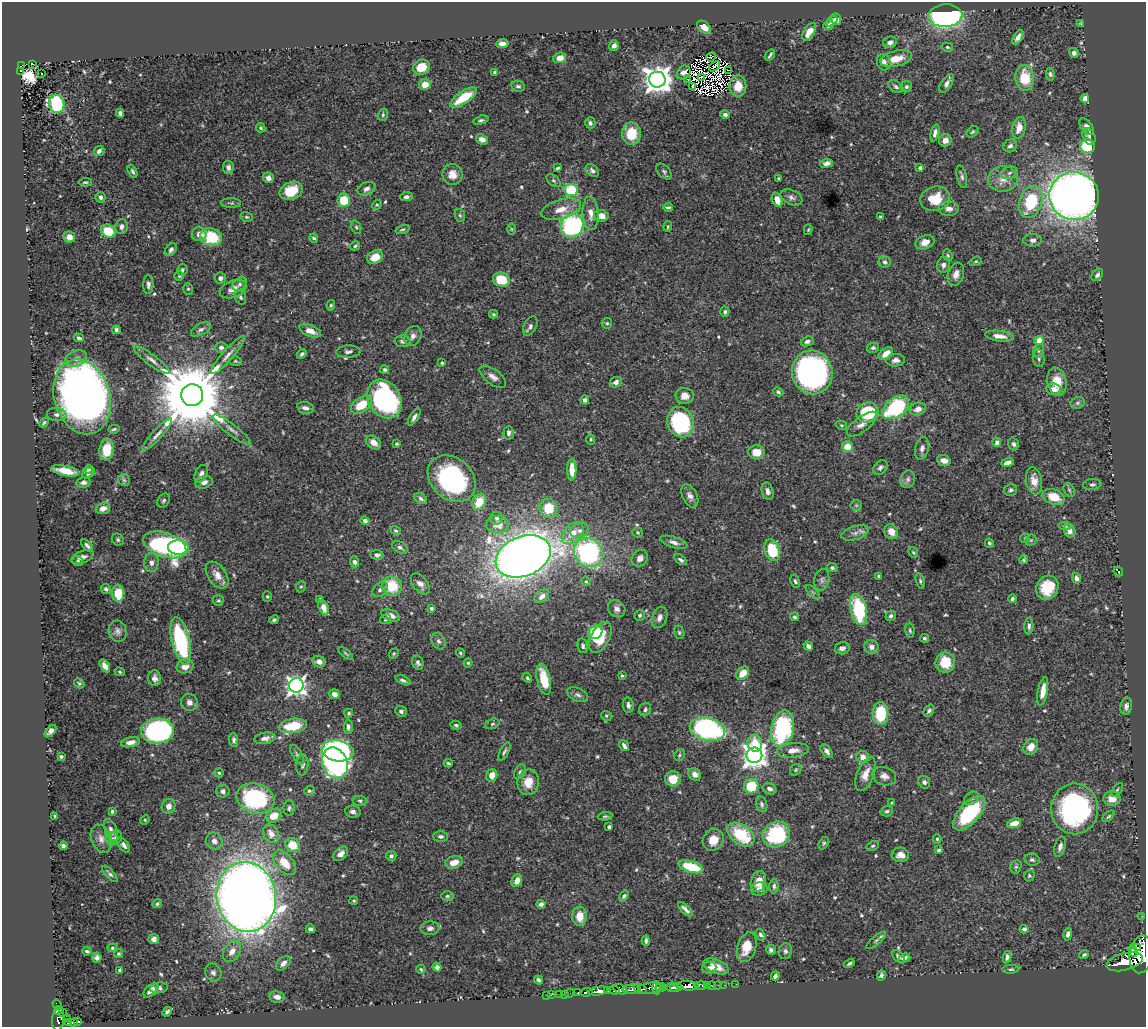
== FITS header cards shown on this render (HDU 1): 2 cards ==
NAXIS1  =                 1144
NAXIS2  =                 1025

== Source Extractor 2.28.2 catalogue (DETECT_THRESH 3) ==
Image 1144 x 1025 px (HDU 1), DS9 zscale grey, 1 PNG px = 1 image px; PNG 1148 x 1029 px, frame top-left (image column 1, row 1025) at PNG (2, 2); each listed source drawn as its Kron ellipse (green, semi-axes under 4 px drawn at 4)
Background 0.92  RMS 0.018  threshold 0.0533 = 3 sigma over >= 5 px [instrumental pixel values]
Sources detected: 608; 10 with non-positive FLUX_AUTO (blend fragments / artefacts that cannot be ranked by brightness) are neither listed nor drawn; of the other 598, the 500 brightest by FLUX_AUTO listed and drawn (98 fainter detections omitted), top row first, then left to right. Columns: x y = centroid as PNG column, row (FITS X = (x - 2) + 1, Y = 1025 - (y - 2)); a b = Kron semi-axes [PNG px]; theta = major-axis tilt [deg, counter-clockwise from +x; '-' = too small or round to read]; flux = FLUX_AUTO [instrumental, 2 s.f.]
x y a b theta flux
945 16 17 11 3 310
836 19 6 5 - 7.1
832 21 6 4 41 3.6
1081 23 4 3 - 1.7
829 25 5 4 - 2.9
704 27 8 5 -40 14
809 32 10 5 58 13
1018 37 8 4 60 6.3
890 42 7 5 24 5.4
502 44 6 4 6 5.7
614 46 5 4 - 4.8
947 47 6 4 -16 1.9
1074 53 5 4 - 3.7
770 55 6 3 56 2.3
711 57 5 2 - 1.7
560 58 6 5 - 10
896 59 16 7 13 19
884 62 8 6 -74 5.7
33 64 3 2 - 1.6
21 66 3 2 - 30
714 66 6 2 39 1.7
421 67 8 7 - 26
728 70 3 2 - 2.9
20 71 3 2 - 21
495 72 3 3 - 1.8
684 73 7 6 - 3.5
41 74 3 3 - 3.2
1050 74 6 4 -82 2.5
702 77 3 2 - 2.5
1025 78 13 9 -84 37
687 79 3 2 - 1.6
657 80 8 8 - 1600
425 84 6 5 - 12
947 84 11 5 56 5.6
518 86 7 5 -7 2.7
738 86 10 8 90 19
693 87 3 2 - 1.9
896 87 8 5 -35 3
906 87 6 5 - 2.6
464 97 16 6 34 39
1085 98 4 4 - 19
57 104 9 7 -69 160
120 113 4 4 - 4
725 114 4 4 - 3.7
383 115 6 5 - 2.1
481 120 8 4 16 2.3
590 123 5 5 - 3.6
1087 127 9 5 -53 5.9
261 128 5 4 - 1.8
1019 128 11 7 76 14
972 132 7 4 44 2.1
935 133 8 4 76 5.4
632 134 11 9 -89 35
1089 136 8 6 -68 4.1
482 139 6 5 - 6.5
945 140 6 6 - 6.6
1010 146 7 6 - 4.3
1088 146 7 7 - 49
99 151 6 4 45 4.4
826 163 6 4 7 6.3
228 167 7 5 -83 4.7
558 168 4 3 - 2
920 168 4 3 - 3.7
592 170 7 5 -44 3.6
133 171 7 3 -61 2.5
664 172 9 6 -47 2.9
1009 173 8 6 19 3.5
452 174 10 10 - 11
962 177 12 5 -77 3.5
268 178 5 5 - 5.4
779 178 3 3 - 1.6
1003 179 15 12 6 14
553 181 8 5 -37 2.3
85 182 7 4 5 2
366 189 9 6 24 4.8
571 190 7 6 - 60
291 191 12 8 23 34
1074 196 25 24 - 1200
101 197 5 5 - 3.9
406 197 6 4 5 3.7
791 197 11 7 -24 4.9
935 199 15 12 15 29
344 200 7 6 - 34
777 200 7 5 -68 12
1031 202 16 11 72 72
231 203 10 4 0 2.4
377 205 5 4 - 1.6
668 207 5 3 - 2.3
561 209 20 9 16 18
949 209 10 7 0 7.1
591 213 17 8 -86 12
460 215 6 5 - 2
601 216 7 6 - 11
247 217 6 4 -15 1.9
881 217 4 3 - 1.9
572 226 12 11 - 180
122 227 8 6 80 4.3
356 227 7 4 -71 2
668 227 5 4 - 1.5
402 229 7 4 16 1.9
511 229 6 4 -89 1.6
808 230 5 4 - 1.7
108 231 8 6 -26 32
199 234 7 7 - 7.7
69 237 6 5 - 8.4
211 237 11 8 -13 58
314 238 4 3 - 2.1
1033 240 9 6 0 4.6
925 242 10 6 21 9.5
355 246 5 4 - 1.8
171 250 7 5 55 3.8
948 255 6 4 -67 1.8
375 257 8 6 26 18
976 261 6 4 17 1.8
885 262 6 6 - 3.3
943 265 8 6 78 4.5
182 270 6 5 - 2.4
956 274 12 8 71 8.2
1097 275 7 5 48 3.5
179 276 5 5 - 1.7
220 278 6 5 - 3.9
501 280 8 7 - 34
148 284 9 5 89 4
240 284 8 5 39 3.1
188 289 6 5 - 1.7
233 289 14 8 21 10
241 297 7 5 -69 2.5
331 305 5 4 - 1.8
725 312 5 4 - 2.5
493 314 4 3 - 1.6
607 323 5 5 - 2
530 326 10 6 63 4.3
201 329 11 5 29 3.9
116 330 4 3 - 2.5
310 331 11 5 -20 11
413 336 10 8 63 6.1
999 336 14 5 -7 9.7
79 338 5 3 - 2.3
1039 340 4 4 - 30
403 341 8 6 -3 3.7
807 341 7 4 21 4
221 347 6 5 - 3.9
873 348 6 5 - 2.7
1039 351 7 5 69 2.3
348 352 12 6 2 4.5
302 354 5 4 - 2.9
886 354 8 5 38 15
228 355 25 5 48 9.6
1039 358 9 6 -82 3.3
76 359 11 7 22 7.3
152 360 22 5 -36 8
896 360 9 6 4 5.5
235 361 6 5 - 1.7
442 363 3 3 - 1.6
385 370 4 4 - 2.7
812 372 22 20 -76 400
493 377 15 7 -36 7.8
616 382 6 5 - 4.6
1057 382 14 9 -78 22
1054 389 7 6 - 7.6
778 392 5 4 - 2.3
192 395 11 11 - 18000
685 396 9 8 - 10
82 397 38 28 -74 1200
384 399 20 16 -59 220
585 400 4 4 - 4.6
1078 403 7 5 21 2.4
361 405 12 7 36 33
896 407 15 9 36 110
305 408 8 6 -11 6.4
918 409 8 6 18 9.2
868 413 11 10 - 74
57 414 10 7 -6 4.4
414 417 9 4 57 4.8
44 422 5 3 - 2.2
681 422 15 13 -69 130
862 424 18 7 37 8.9
841 425 6 4 -16 1.8
114 429 6 3 15 1.8
232 430 23 5 -37 7.8
509 433 7 5 85 3.6
157 434 21 5 47 7.4
591 439 5 4 - 1.7
373 442 8 6 -38 10
997 442 5 4 - 3.4
396 444 3 3 - 2.1
1014 444 6 5 - 3.5
847 447 5 5 - 18
922 448 11 6 77 5.5
107 449 11 7 83 27
756 452 8 7 - 18
944 460 7 5 -20 7.7
1007 463 6 4 20 6.1
880 467 8 6 43 3.8
88 470 5 3 - 2.2
572 470 11 4 -89 16
65 471 14 5 -12 20
88 473 6 4 31 3
201 474 9 6 62 6.8
452 479 26 20 -43 150
908 479 9 7 69 4.6
124 480 6 6 - 2.5
1034 481 14 8 -81 13
83 482 7 5 13 3.3
204 482 9 6 17 5.5
1092 485 9 5 8 3
1011 490 6 6 - 2.7
1069 490 7 5 -60 2.2
768 491 9 5 -73 5.3
690 496 12 7 -64 7.2
1054 497 11 7 -20 25
421 499 7 4 -34 3
164 501 8 5 57 2.6
479 502 9 6 60 25
856 505 5 5 - 1.7
103 508 7 5 18 7.8
548 508 9 9 - 36
497 518 6 6 - 3.3
365 521 4 4 - 4.9
498 525 11 8 -2 17
1065 526 6 4 -6 2.2
580 530 9 7 17 6.3
396 531 5 4 - 2.1
1070 531 7 5 -72 6
638 532 5 5 - 1.6
891 532 8 6 -58 13
573 533 13 8 46 17
855 533 14 6 18 6.9
1025 538 5 4 - 1.6
118 540 6 5 - 2.4
1031 540 6 5 - 1.5
674 542 14 5 -17 6.2
989 543 5 4 - 2
165 545 22 12 -18 310
87 546 7 4 -49 3.4
178 547 10 7 -3 140
400 547 8 5 -29 3.5
772 550 11 7 -73 49
588 552 15 13 -50 230
913 553 6 4 -50 1.6
377 555 7 4 -4 3.3
523 556 29 20 22 1800
82 557 12 6 22 5.9
640 558 9 7 52 6
681 560 7 4 -36 2.8
1024 560 4 4 - 1.9
78 561 5 5 - 2
354 562 5 4 - 3.9
151 563 9 7 86 5.5
832 568 5 4 - 2.5
1118 571 5 2 - 2
217 575 15 9 -55 11
878 576 3 3 - 1.6
1076 578 5 4 - 4.2
822 580 11 7 77 4.1
586 581 5 4 - 1.7
795 581 7 4 -66 2.5
920 581 8 4 -72 2.1
420 584 12 7 -51 7.4
392 586 10 9 - 40
301 587 6 4 66 1.8
1047 588 12 11 - 34
106 589 5 4 - 2.7
380 589 9 6 42 4.1
813 592 9 3 -45 2.1
118 593 8 6 -90 26
267 596 5 4 - 1.6
542 596 8 5 39 7.1
1012 598 4 4 - 2.6
320 599 4 3 - 3.8
218 600 5 5 - 2.1
324 608 8 4 -66 12
431 608 4 3 - 2
617 609 9 8 - 5.7
859 609 16 8 -77 93
391 615 9 5 -22 6.7
640 615 5 5 - 2.6
891 616 5 5 - 3.6
659 617 11 7 69 6.7
795 617 4 4 - 2.5
386 619 6 4 28 1.7
274 620 5 3 - 2.1
1029 626 8 4 87 3.5
910 630 7 4 -81 2.1
118 631 11 9 -76 5.3
595 632 7 6 - 130
679 632 7 5 -73 2.1
600 637 17 9 62 28
924 638 4 4 - 2.2
181 641 24 9 -77 140
438 641 8 6 -64 4
583 646 7 5 -78 2.6
808 646 5 4 - 3.9
871 647 7 6 - 6.3
842 648 7 6 - 5.2
346 653 9 3 -38 1.7
460 653 5 4 - 1.5
394 654 5 4 - 1.7
319 662 7 6 - 7.6
418 663 7 5 -69 3.4
468 663 4 4 - 1.6
945 663 10 9 - 37
105 666 7 4 -59 6
185 666 8 6 16 11
120 672 5 4 - 1.7
743 673 7 5 45 18
622 676 4 3 - 1.7
155 678 8 6 -87 6
527 678 5 4 - 2
544 679 16 6 -77 34
403 680 8 4 -23 2.8
79 683 6 4 -36 1.9
296 685 7 7 - 670
1043 691 14 5 79 11
334 694 5 4 - 8.3
578 695 11 6 -22 4.2
189 702 9 8 - 6.2
628 705 8 5 -83 4.3
1126 706 9 6 79 5.4
645 709 7 6 - 2.9
401 711 6 5 - 3.7
929 711 6 4 53 3
349 713 4 4 - 1.7
880 714 11 8 -88 54
606 716 5 4 - 1.7
492 724 7 5 21 1.9
456 725 5 3 - 2
293 726 14 7 8 38
348 727 7 4 87 3.4
782 728 18 11 77 150
707 729 18 11 -14 250
51 731 7 4 48 5.6
158 731 16 12 5 300
265 738 11 5 11 5.7
234 740 7 4 -85 3.3
131 742 10 5 11 7.3
755 743 8 7 - 29
624 746 6 3 -56 4
1031 747 8 7 - 12
793 750 16 7 7 11
338 751 16 10 -10 510
504 751 10 3 63 2.6
827 751 8 5 -50 5.4
297 755 11 5 -61 2.9
679 755 6 5 - 1.9
754 755 8 7 - 1200
61 757 4 3 - 2
863 757 6 6 - 9.5
335 763 16 12 -67 220
448 763 4 3 - 1.7
302 765 10 6 86 4
796 770 6 5 - 1.9
520 772 8 5 60 2.6
219 773 4 4 - 1.8
695 774 7 5 -44 7.2
866 774 18 8 68 14
492 775 6 5 - 10
884 776 12 9 -18 7.5
673 779 8 7 - 17
528 782 13 10 80 18
924 782 6 5 - 3.4
751 786 7 7 - 41
769 789 7 5 -24 4.4
1117 790 8 4 54 2.2
223 791 6 6 - 4.2
309 791 5 4 - 2
255 798 19 14 -16 120
971 798 8 6 37 3.6
1112 799 8 7 - 14
360 801 7 5 -2 2.5
892 803 3 3 - 1.9
762 804 8 5 -76 3.1
169 806 7 6 - 6.4
289 808 8 5 88 2.8
1075 809 25 23 -89 240
112 811 4 3 - 2.1
887 811 6 5 - 3.1
353 812 8 6 -9 4.5
969 813 21 10 48 110
55 816 3 3 - 1.8
274 816 8 6 31 15
605 816 7 4 5 2.1
1108 816 7 4 43 2
145 820 5 4 - 1.6
1014 823 7 4 19 12
609 827 3 3 - 2.6
111 830 12 6 -66 5.5
271 834 10 7 -58 11
776 834 14 12 35 98
741 835 15 9 -35 60
116 837 7 6 - 2.7
441 837 7 5 -1 3.4
101 839 14 10 -68 9
112 839 6 6 - 3.1
937 839 5 4 - 1.9
713 840 11 10 - 17
214 841 8 8 - 5.8
824 843 7 4 60 1.9
124 845 8 5 -52 4.5
293 845 7 6 - 22
63 846 4 4 - 3.7
873 846 7 4 27 2
1060 847 10 5 74 4.5
939 850 3 3 - 2.6
341 854 8 6 44 6.9
900 855 9 7 -5 9.4
391 856 5 5 - 2.9
1032 860 7 6 - 3.6
454 862 9 6 16 13
284 863 14 8 -49 23
691 867 13 5 -16 45
1016 867 7 5 67 2.2
110 874 10 4 -47 3.3
1029 876 6 5 - 2
517 881 6 5 - 12
758 882 11 7 73 15
774 886 7 4 -89 2.8
759 889 8 6 13 5.2
447 896 6 5 - 2.1
624 896 6 4 52 2.6
246 897 35 29 -80 2200
354 901 4 4 - 1.7
157 904 5 4 - 2.4
541 904 4 4 - 4.5
685 909 9 3 -43 4.5
580 916 9 7 -90 17
1142 916 2 2 - 12
430 928 9 7 2 4.9
310 929 4 3 - 2.8
1024 929 4 4 - 2.8
1068 934 6 4 78 3.9
761 935 6 4 -57 2.9
154 939 5 5 - 4.5
876 940 12 4 40 2.9
646 941 5 3 - 2.8
747 947 15 9 73 21
112 948 5 4 - 1.8
1137 948 3 2 - 340
771 950 5 5 - 3.7
87 951 4 3 - 2.1
232 951 11 7 55 10
785 951 8 6 79 3.4
1133 951 6 3 -65 600
119 954 4 4 - 1.7
1141 954 19 11 84 7700
1084 955 5 4 - 2.5
898 957 8 4 -51 3.3
1007 957 6 4 78 3.6
97 958 5 4 - 3.9
904 958 6 4 21 3.3
1125 962 18 8 15 4800
283 963 9 5 44 6.3
849 963 5 3 - 2.2
716 966 13 7 -21 14
437 967 4 4 - 4.1
709 968 7 6 - 4.1
421 969 4 4 - 1.7
1011 969 8 4 3 2.3
120 970 3 3 - 2.6
213 973 9 7 -60 4.4
775 976 4 4 - 3.9
881 976 5 4 - 2.8
539 980 5 3 - 3.2
736 984 2 2 - 8.4
718 985 2 2 - 11
724 985 2 2 - 12
688 986 11 4 -3 2400
701 986 5 3 - 72
707 986 3 2 - 35
711 986 3 2 - 36
661 987 5 3 - 130
672 987 5 3 - 850
676 987 6 3 9 1200
159 988 9 5 7 3.5
651 988 13 5 5 690
657 988 7 4 -89 280
620 989 7 4 -23 1500
632 989 9 4 2 910
640 989 7 4 -22 530
151 990 9 5 41 7.1
615 990 5 3 - 660
599 991 10 4 9 2000
607 991 3 2 - 300
587 992 6 3 9 280
570 993 5 2 - 29
578 993 3 3 - 180
559 994 2 2 - 9.2
564 994 2 2 - 10
547 995 2 2 - 9
551 995 3 2 - 5
277 997 8 5 -8 6.9
57 1005 5 4 - 33
59 1010 4 3 - 190
167 1012 5 3 - 2.6
63 1013 3 2 - 57
58 1019 12 6 83 550
67 1019 3 3 - 91
77 1021 4 3 - 150
73 1022 3 3 - 190
69 1023 3 3 - 170
At the frame edge (FLAGS 8, measured only in part): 1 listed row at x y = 1141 954
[98 fainter detections neither listed nor drawn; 10 non-positive-flux detections neither listed nor drawn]